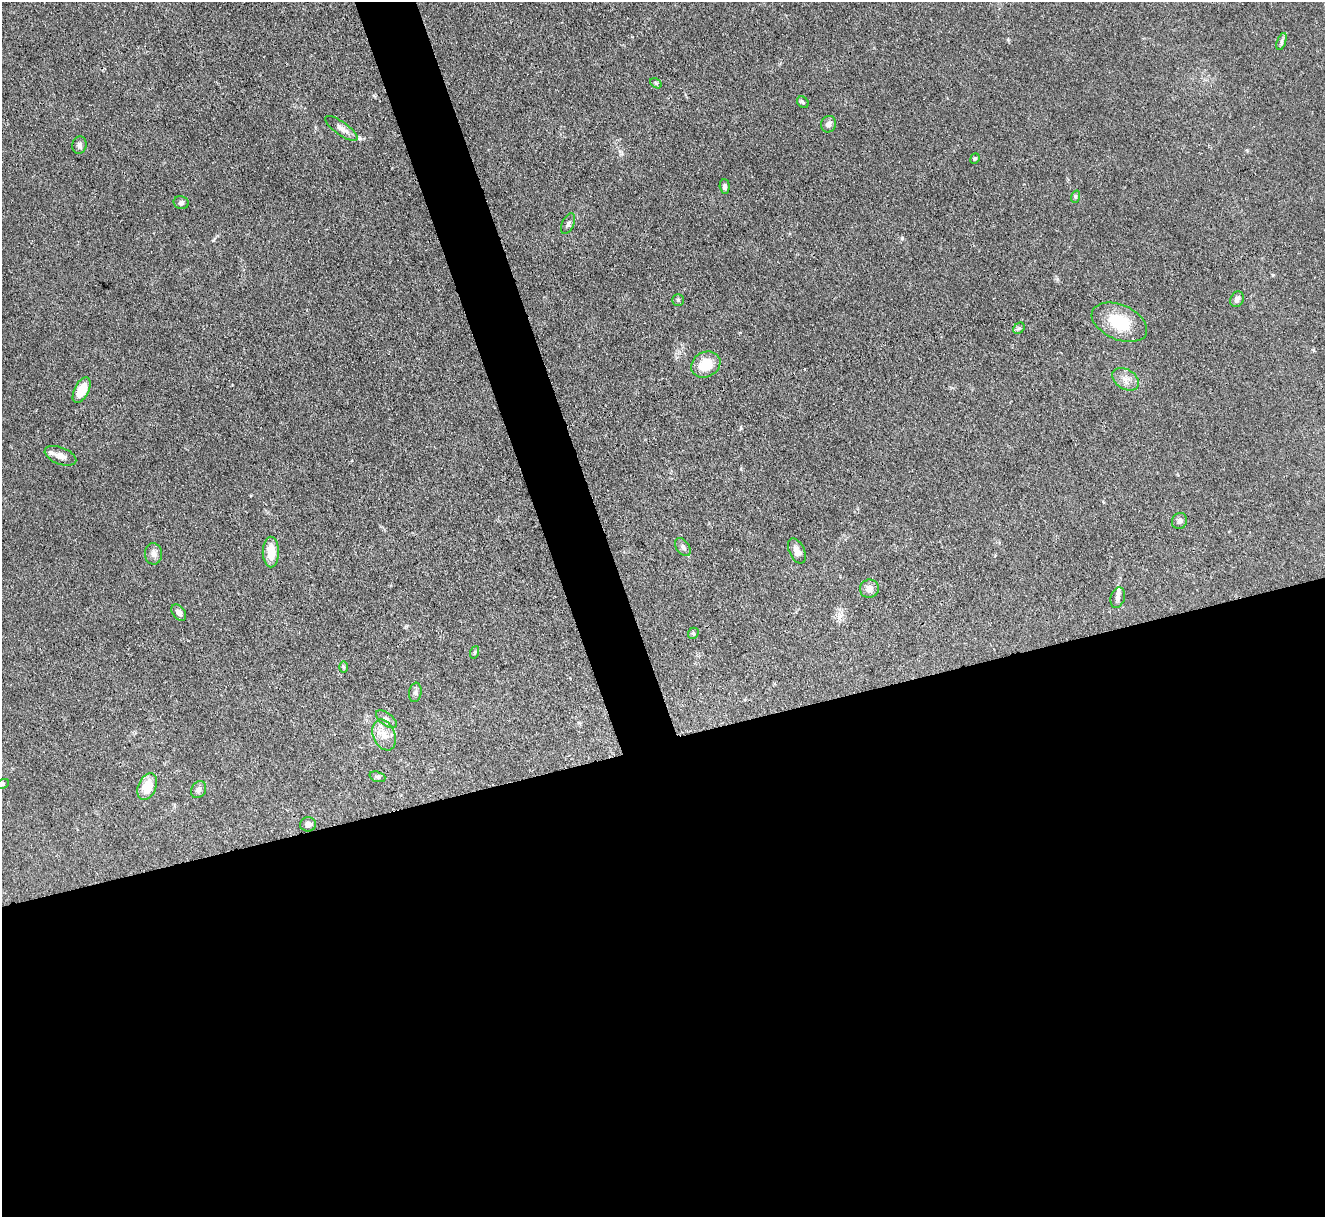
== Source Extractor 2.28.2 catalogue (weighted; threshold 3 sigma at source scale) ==
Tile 15 of 4 x 4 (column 3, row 4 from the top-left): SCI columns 2647-3969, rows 273-1487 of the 5294 x 5277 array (HDU 1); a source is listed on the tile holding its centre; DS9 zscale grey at full resolution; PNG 1327 x 1219 px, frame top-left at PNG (2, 2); each listed source drawn as its Kron ellipse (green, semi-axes under 4 px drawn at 4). Shown black and unused: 42% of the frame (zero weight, under 3 of 4 exposures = <1% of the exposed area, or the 3 px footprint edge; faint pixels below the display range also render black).
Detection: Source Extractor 2.28.2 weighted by HDU 2 'WHT'; one run over the whole footprint, this tile lists its part. Background 0.0874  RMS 0.0043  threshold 0.0193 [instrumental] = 3 sigma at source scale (4.5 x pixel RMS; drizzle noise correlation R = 1.50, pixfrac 1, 0.05/0.05 arcsec/px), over >= 5 px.
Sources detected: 38; all 38 listed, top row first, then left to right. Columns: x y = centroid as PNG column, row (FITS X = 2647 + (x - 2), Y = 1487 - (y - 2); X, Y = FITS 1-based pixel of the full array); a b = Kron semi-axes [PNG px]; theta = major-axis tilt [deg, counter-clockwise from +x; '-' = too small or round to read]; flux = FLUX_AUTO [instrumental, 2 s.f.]
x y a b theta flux
1281 42 9 4 71 0.88
656 83 6 4 -29 0.62
803 102 6 5 - 0.67
828 124 8 7 - 1.8
341 128 19 6 -35 2.7
79 145 9 7 74 1.3
975 159 5 4 - 0.61
725 186 7 5 -86 1.1
1075 197 6 4 71 0.65
181 203 8 6 -12 1
568 224 11 6 66 1.3
1237 299 8 6 62 1.6
678 300 5 5 - 0.7
1119 322 29 17 -24 16
1019 328 6 5 - 0.65
706 364 15 12 29 9.7
1126 379 14 10 -33 3.4
82 390 14 7 64 7.4
60 456 16 8 -21 3.3
1179 521 8 7 - 1.4
683 547 10 6 -55 1.4
797 551 13 7 -65 2.7
271 552 15 8 -89 6.8
154 554 11 8 -87 2.4
869 589 9 9 - 2.7
1118 598 10 7 73 1.8
179 613 9 6 -54 1.7
693 633 6 5 - 0.64
475 652 6 4 71 0.69
343 667 6 4 -88 0.58
415 692 10 6 81 1.2
386 719 12 6 -37 1.7
384 735 16 11 -67 5
377 777 8 5 -18 0.93
3 784 7 4 27 0.78
147 786 14 9 67 9.5
199 790 9 7 58 1.7
308 824 8 7 - 1.7
Isophote crosses this tile's border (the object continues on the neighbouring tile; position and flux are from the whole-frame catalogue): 1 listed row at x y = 3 784
Unlisted compact peaks at least as high as the median listed source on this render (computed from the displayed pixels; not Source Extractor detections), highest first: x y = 902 238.